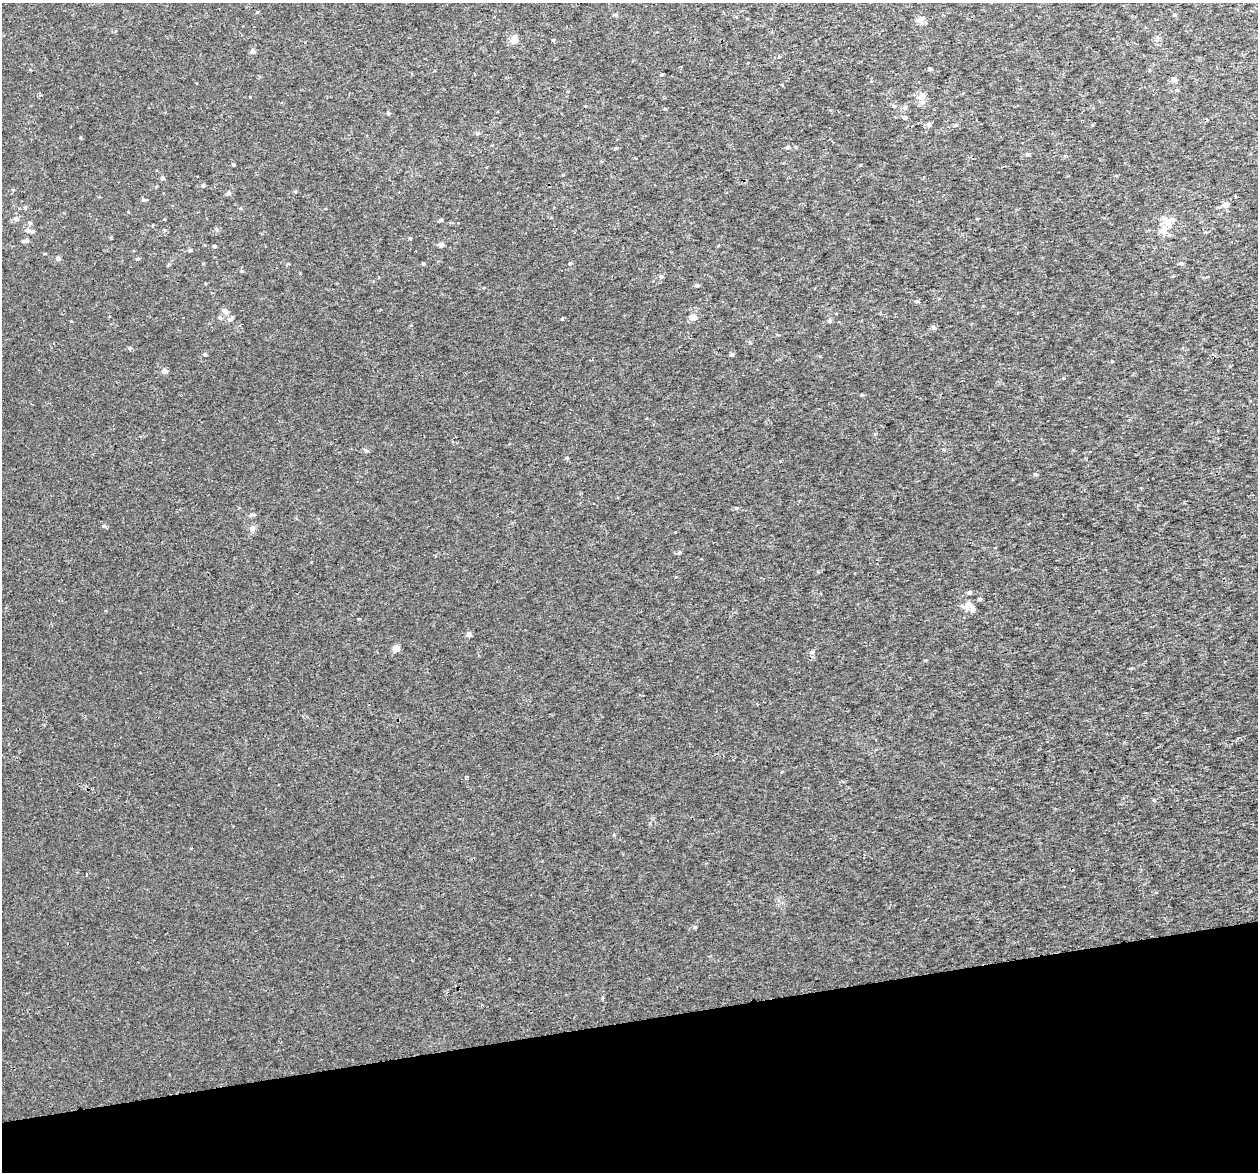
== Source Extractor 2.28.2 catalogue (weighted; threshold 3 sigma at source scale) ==
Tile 14 of 4 x 4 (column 2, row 4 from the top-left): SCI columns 1313-2568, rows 100-1269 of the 5136 x 4831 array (HDU 1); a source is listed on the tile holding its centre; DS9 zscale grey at full resolution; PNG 1260 x 1174 px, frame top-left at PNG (2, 3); no overlay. Shown black and unused: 13% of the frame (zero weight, under 2 of 3 exposures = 3% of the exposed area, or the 3 px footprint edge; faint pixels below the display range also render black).
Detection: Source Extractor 2.28.2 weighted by HDU 2 'WHT'; one run over the whole footprint, this tile lists its part. Background 0.00261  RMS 0.0026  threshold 0.0119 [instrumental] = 3 sigma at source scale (4.5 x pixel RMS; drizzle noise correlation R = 1.50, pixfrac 1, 0.0396/0.0396 arcsec/px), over >= 5 px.
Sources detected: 86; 4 inside a brighter listed object's ellipse — not listed separately; the other 82 listed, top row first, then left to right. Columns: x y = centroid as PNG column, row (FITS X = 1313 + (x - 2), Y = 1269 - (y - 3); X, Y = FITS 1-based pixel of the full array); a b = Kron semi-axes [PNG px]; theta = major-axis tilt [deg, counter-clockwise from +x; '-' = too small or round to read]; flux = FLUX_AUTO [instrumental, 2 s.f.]
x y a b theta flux
1174 15 4 3 - 0.26
920 20 6 5 - 2.2
514 39 9 8 - 2
553 40 4 4 - 0.28
253 51 5 4 - 1.2
779 57 3 3 - 0.19
930 69 5 4 - 0.37
661 75 4 4 - 0.23
1174 79 6 5 - 1.1
1177 90 5 4 - 0.3
921 96 6 6 - 1.9
893 106 7 4 -20 0.35
904 108 6 5 - 0.55
665 109 5 3 - 0.21
388 113 5 4 - 0.32
904 117 5 5 - 0.49
1207 119 4 3 - 0.36
928 124 5 4 - 1.1
956 125 5 4 - 0.31
477 133 5 4 - 0.57
787 147 5 4 - 0.44
795 147 5 4 - 0.34
615 148 5 3 - 0.36
1027 154 5 5 - 0.45
233 164 3 3 - 0.34
163 178 5 5 - 0.52
203 185 4 4 - 0.56
13 190 5 3 - 0.21
295 192 4 4 - 0.28
229 193 5 5 - 0.54
1225 205 7 6 - 1.1
25 208 5 4 - 0.3
16 219 7 6 - 0.82
441 220 4 4 - 0.45
1167 222 14 12 -53 3.2
30 223 5 4 - 0.42
28 230 6 6 - 0.73
216 230 6 4 -88 0.5
410 238 5 4 - 0.3
26 240 6 4 3 0.84
440 244 7 5 -3 0.79
214 246 3 3 - 0.48
190 250 4 3 - 0.49
58 258 5 4 - 0.84
137 259 5 4 - 0.35
570 263 4 4 - 0.32
169 264 5 3 - 0.29
423 264 4 4 - 0.3
1181 264 5 4 - 0.59
242 271 5 4 - 0.27
661 277 5 5 - 0.44
1207 277 4 3 - 0.21
697 285 5 4 - 0.37
916 301 6 4 -12 0.4
225 311 11 6 -35 1.3
693 317 5 5 - 2.6
220 318 6 5 - 0.5
562 319 3 3 - 0.35
229 320 8 6 -7 0.71
829 321 5 5 - 0.48
934 328 6 5 - 0.56
130 348 5 5 - 0.41
205 355 5 4 - 0.47
731 355 5 4 - 0.49
165 371 7 6 - 0.85
862 395 4 4 - 0.28
943 449 5 3 - 0.29
366 450 6 5 - 0.58
566 458 5 4 - 0.3
1035 474 5 4 - 0.36
736 508 5 4 - 0.35
254 515 7 4 -10 0.38
252 528 7 7 - 1.1
680 552 5 4 - 0.36
969 592 5 4 - 0.62
980 599 5 4 - 0.4
967 605 11 8 1 2.2
469 634 4 4 - 1.4
396 648 5 5 - 3.1
467 776 5 2 - 0.25
614 835 4 4 - 0.27
695 927 5 4 - 0.37
Unlisted compact peaks at least as high as the median listed source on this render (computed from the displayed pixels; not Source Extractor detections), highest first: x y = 103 526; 925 660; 1112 361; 143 200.